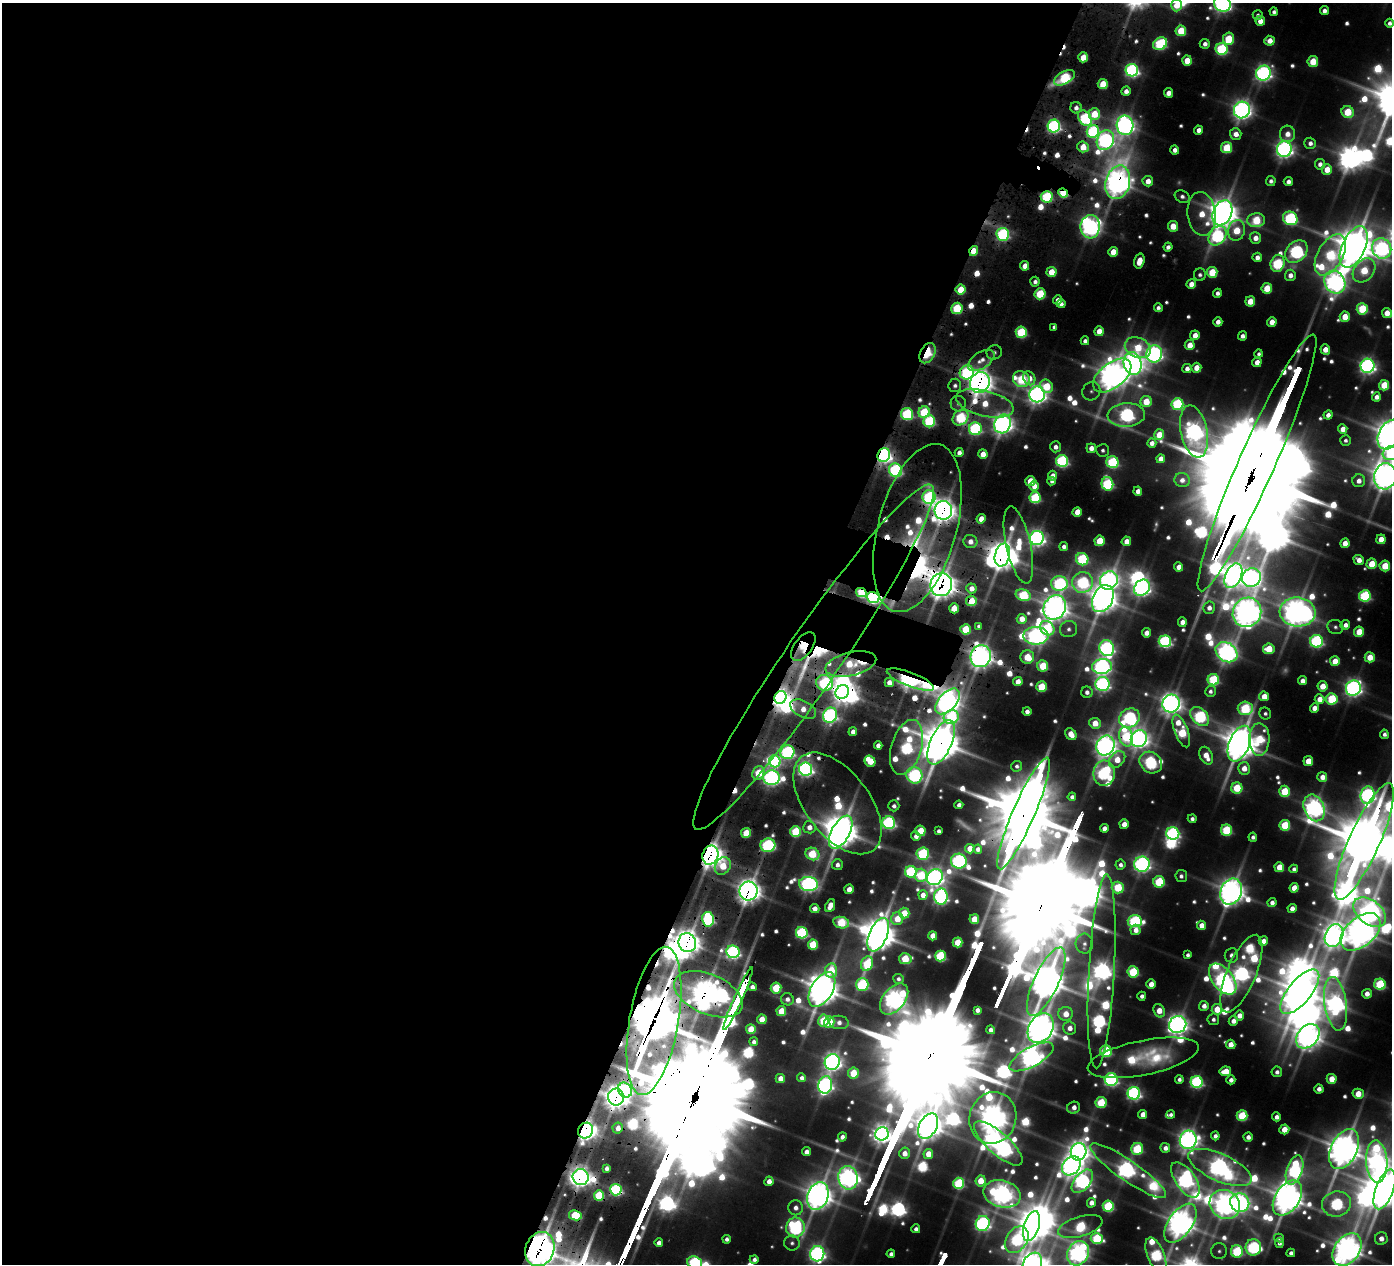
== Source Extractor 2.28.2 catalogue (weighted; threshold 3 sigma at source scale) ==
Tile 5 of 4 x 4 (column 1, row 2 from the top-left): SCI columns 96-1485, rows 2831-4092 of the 5848 x 5850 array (HDU 1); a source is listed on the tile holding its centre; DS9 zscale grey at full resolution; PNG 1394 x 1266 px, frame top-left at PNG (2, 3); each listed source drawn as its Kron ellipse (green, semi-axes under 4 px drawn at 4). Shown black and unused: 59% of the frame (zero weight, under 3 of 6 exposures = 10% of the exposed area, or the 3 px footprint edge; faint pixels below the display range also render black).
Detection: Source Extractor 2.28.2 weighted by HDU 2 'WHT'; one run over the whole footprint, this tile lists its part. Background 0.089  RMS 0.011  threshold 0.0444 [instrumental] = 3 sigma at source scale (4.09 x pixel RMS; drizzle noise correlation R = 1.36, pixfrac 0.8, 0.05/0.05 arcsec/px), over >= 5 px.
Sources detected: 720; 42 too faint to see at this stretch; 29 inside a brighter object's white glare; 18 cosmic-ray / hot-pixel residue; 5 long thin detections or spike segments (spike, bleed or trail) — neither listed nor drawn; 17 inside a brighter listed object's ellipse — not listed separately; of the other 609, all 500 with FLUX_AUTO >= 4.74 (the completeness limit of this list) listed and drawn (109 fainter detections not listed), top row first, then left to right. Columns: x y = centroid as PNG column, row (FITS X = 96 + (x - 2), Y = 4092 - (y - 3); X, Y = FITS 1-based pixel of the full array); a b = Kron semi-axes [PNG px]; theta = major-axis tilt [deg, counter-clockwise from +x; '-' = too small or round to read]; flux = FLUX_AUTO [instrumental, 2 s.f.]
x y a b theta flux
1222 3 9 8 - 770
1176 5 6 5 - 30
1324 11 4 4 - 9.1
1274 12 4 4 - 5.5
1258 15 5 5 - 4.7
1260 21 5 5 - 18
1389 23 4 4 - 6.9
1181 31 5 5 - 69
1228 39 6 5 - 66
1269 41 5 5 - 20
1160 44 7 6 - 200
1205 44 5 5 - 8.5
1222 49 6 6 - 200
1083 57 5 5 - 37
1187 61 5 5 - 36
1313 61 5 5 - 54
1132 70 6 6 - 450
1263 73 8 7 - 630
1064 78 11 6 29 130
1103 84 5 5 - 50
1126 91 4 4 - 10
1168 93 5 4 - 14
1076 108 6 5 - 8.7
1242 110 8 8 - 1100
1348 112 6 6 - 70
1094 114 6 6 - 54
1085 118 8 6 -56 190
1125 125 10 8 -86 1000
1054 126 6 6 - 400
1199 130 4 4 - 12
1093 131 6 6 - 240
1236 134 6 5 - 15
1287 134 8 7 - 17
1105 140 10 8 64 660
1310 143 6 5 - 8
1083 147 5 5 - 34
1227 148 5 5 - 85
1284 149 7 7 - 870
1175 150 4 4 - 11
1320 164 5 5 - 8.1
1327 169 5 5 - 27
1148 181 5 5 - 18
1271 181 5 4 - 6.3
1118 182 17 12 75 1900
1288 182 4 4 - 8
1063 193 5 4 - 98
1047 197 6 6 - 150
1182 197 8 6 -27 6.3
1222 213 13 9 66 2600
1202 214 22 14 -83 48
1290 218 7 6 - 280
1256 220 9 7 5 84
1173 226 5 5 - 29
1090 227 11 9 87 900
1236 230 10 8 75 51
1003 234 6 6 - 270
1217 236 11 8 54 240
1255 238 6 5 - 16
1168 247 4 4 - 7.2
1354 247 22 11 65 5100
1382 248 10 9 - 580
974 251 5 4 - 34
1113 252 5 5 - 29
1296 252 13 9 44 450
1330 255 22 12 60 200
1257 257 5 4 - 11
1139 261 7 5 75 24
1277 263 9 6 74 180
1025 266 5 4 - 17
1364 270 13 9 50 71
1051 272 5 5 - 35
1212 272 5 5 - 65
1200 275 6 6 - 5.4
1290 275 5 5 - 12
1035 282 5 4 - 7
1335 282 12 10 -56 980
1191 284 5 4 - 20
1267 288 5 5 - 50
961 290 5 5 - 50
1217 293 4 4 - 7.5
1040 294 5 5 - 97
1057 300 4 4 - 10
1250 301 5 5 - 36
1061 304 4 4 - 8.4
957 308 5 5 - 100
1158 308 4 4 - 6.2
1362 309 5 5 - 100
1387 313 5 5 - 24
1345 317 5 5 - 35
1218 322 4 4 - 12
1272 322 5 4 - 21
1054 327 4 4 - 5.3
1099 331 5 5 - 24
1021 332 5 5 - 140
1195 335 5 5 - 21
1242 336 4 4 - 8.7
1085 341 4 4 - 6.9
1190 345 5 5 - 25
1138 348 13 10 -23 56
1325 350 5 5 - 22
994 352 8 7 - 5.6
928 353 11 7 62 98
1154 354 9 8 - 730
1259 354 4 4 - 5
981 360 15 8 33 14
1257 362 5 4 - 17
1133 364 11 9 -78 1400
1367 366 7 7 - 680
1196 368 5 5 - 24
1187 369 4 4 - 9.5
967 372 7 7 - 220
1112 376 22 12 38 2500
1029 378 7 5 -63 15
1021 379 8 8 - 130
980 382 10 9 - 1600
955 385 7 6 - 6
1384 385 5 5 - 59
1047 386 7 6 - 56
1091 391 9 8 - 6.9
1037 394 8 8 - 940
1376 397 4 4 - 11
1146 402 6 5 - 42
985 403 29 13 -14 65
958 404 8 7 - 6.4
1177 404 6 6 - 190
924 412 6 5 - 120
907 414 6 6 - 200
1126 415 19 12 4 500
1328 415 4 4 - 11
961 417 9 7 44 140
929 421 6 6 - 170
1003 424 9 8 - 1300
975 429 6 6 - 260
1343 429 4 4 - 18
1194 432 26 13 -78 980
1159 435 5 5 - 44
1389 435 16 10 62 3200
1346 440 5 5 - 4.8
1152 443 5 4 - 10
1055 447 5 5 - 9.1
1091 448 5 5 - 14
1103 450 6 6 - 5.1
959 452 4 4 - 8.8
1391 453 8 7 - 170
983 454 5 4 - 21
884 455 7 6 - 650
1161 459 4 4 - 15
1062 461 6 6 - 290
1112 462 6 6 - 190
1257 463 140 18 66 54000
896 470 7 6 - 340
1052 476 5 4 - 14
1385 476 13 11 76 2300
1182 480 8 7 - 10
1030 481 5 5 - 36
1051 481 4 4 - 5.2
1359 481 6 6 - 12
1107 484 6 5 - 200
1034 486 5 4 - 17
1138 491 4 4 - 12
929 497 7 6 - 260
1035 498 5 5 - 150
943 510 9 9 - 1600
1077 512 4 4 - 24
981 519 4 4 - 20
917 528 86 39 75 260
1037 538 7 7 - 760
1381 539 5 4 - 26
1099 541 5 5 - 54
1126 541 5 4 - 17
970 542 7 6 - 11
1345 543 5 4 - 20
1018 545 39 12 -77 73
1064 547 4 4 - 6.5
1002 555 11 7 74 2400
1082 559 6 6 - 170
1359 560 5 4 - 15
1372 564 5 5 - 46
1385 566 5 5 - 53
1179 567 4 4 - 17
1233 576 13 8 65 1900
1251 578 9 9 - 800
1109 580 9 8 - 1000
1082 582 10 10 - 230
1059 583 8 7 - 250
941 585 11 10 - 1800
971 588 5 5 - 16
1142 588 9 7 46 730
861 593 5 4 - 110
1023 595 8 5 -19 140
1365 596 6 6 - 200
873 597 6 5 - 390
1103 599 14 10 63 2500
971 601 5 5 - 55
1055 607 13 11 58 2100
954 608 5 4 - 30
1209 608 6 6 - 12
1247 612 15 14 - 2600
1297 612 18 14 -6 2600
1022 619 5 5 - 22
1182 622 4 4 - 13
1345 625 5 4 - 9.9
979 626 4 4 - 5
1335 627 8 7 - 4.9
1047 628 8 6 -46 150
966 629 5 5 - 84
1069 629 8 8 - 7.1
1359 632 5 5 - 46
1146 633 4 4 - 15
1036 636 12 8 0 850
1165 641 6 6 - 340
1316 641 6 6 - 320
803 646 17 9 53 40
1107 648 8 7 - 500
1269 649 6 5 - 46
1226 652 12 9 -37 1000
981 656 11 10 - 2000
813 657 208 27 55 430
1027 657 7 6 - 56
1370 657 5 5 - 33
1335 661 5 5 - 34
851 664 26 11 13 84
1043 666 5 5 - 71
1102 666 10 7 10 700
910 680 25 7 -21 950
1213 680 6 5 - 150
1302 681 4 4 - 12
1018 682 5 4 - 19
824 683 8 8 - 220
889 683 4 4 - 15
1103 684 7 7 - 490
1323 686 5 5 - 29
1041 687 5 5 - 69
1353 688 8 7 - 790
1210 691 5 5 - 5.3
842 692 7 6 - 1000
1087 692 5 5 - 7.7
1264 696 5 5 - 30
780 697 7 5 62 1000
1319 699 5 4 - 19
1332 699 6 5 - 130
948 701 15 9 48 1500
1171 704 9 8 - 1300
1245 708 7 7 - 150
1314 708 4 4 - 19
803 709 14 8 -28 23
1027 712 4 4 - 10
1265 714 6 6 - 4.9
830 715 8 6 62 470
1200 716 11 7 -46 250
951 717 7 7 - 150
1129 718 10 9 - 400
1095 723 6 5 - 30
1181 731 17 6 -69 120
853 732 4 4 - 11
1071 734 6 5 - 27
1384 734 4 4 - 6
1126 737 10 6 -76 120
1139 739 9 7 58 1100
1259 739 16 10 90 110
941 742 24 10 66 5500
1239 744 19 10 68 4100
878 745 4 4 - 8.6
1106 746 10 9 - 1300
906 747 28 15 73 330
787 752 7 7 - 350
1206 756 9 6 -65 28
1117 759 9 7 47 30
775 761 6 5 - 160
870 761 6 5 - 40
1308 761 5 5 - 34
1151 763 12 10 -37 270
1017 766 5 5 - 4.9
1244 768 6 6 - 20
806 769 6 6 - 660
758 773 7 5 62 54
1104 773 13 10 -89 320
914 775 8 8 - 350
1322 777 5 4 - 17
771 778 8 7 - 710
1237 788 5 5 - 80
1285 791 5 5 - 83
1368 795 9 7 77 530
1072 797 4 4 - 6.7
838 803 59 32 -53 130
959 805 4 4 - 9
894 806 5 5 - 6.7
1314 808 14 10 -66 1100
1024 813 61 11 67 18000
1192 819 4 4 - 6.4
889 823 6 6 - 370
1124 824 5 4 - 19
1285 825 5 5 - 91
809 827 6 6 - 14
1104 828 4 4 - 12
1226 830 5 5 - 130
795 831 5 5 - 110
920 831 5 5 - 64
939 831 4 4 - 6.5
841 832 18 9 61 3700
746 833 5 5 - 50
1173 833 6 6 - 420
916 836 5 4 - 10
1253 837 4 4 - 6
1364 841 63 15 66 15000
768 845 7 6 - 300
970 849 5 4 - 27
978 849 4 4 - 8.2
812 854 7 6 - 85
923 854 6 6 - 190
710 855 10 7 70 1500
959 861 8 7 - 480
1142 864 7 7 - 700
837 865 5 5 - 8.6
1120 865 5 5 - 6.7
723 866 9 7 58 49
1279 867 5 5 - 39
1294 869 4 4 - 5.4
911 872 6 6 - 200
921 875 6 6 - 97
1181 876 6 6 - 6.3
935 877 8 7 - 1000
1159 882 6 6 - 120
809 884 9 7 -5 750
1118 888 6 6 - 84
1294 888 5 4 - 27
849 889 5 4 - 23
748 891 9 9 - 1600
1231 892 13 10 67 2300
923 895 5 4 - 16
941 897 8 6 87 500
1272 903 4 4 - 8.5
830 906 7 4 67 24
1292 908 4 4 - 12
815 909 5 4 - 13
1370 912 18 12 -38 1200
904 913 5 5 - 44
708 919 7 5 -79 260
897 919 6 6 - 35
974 919 5 4 - 39
1135 921 7 6 - 270
841 923 8 5 -11 92
1202 925 5 4 - 19
1136 930 5 5 - 13
1360 932 23 14 41 2900
802 933 6 6 - 250
878 935 18 9 66 4100
933 936 4 4 - 26
1334 936 12 8 66 1700
1263 941 5 4 - 17
958 942 5 5 - 52
687 943 9 8 - 1600
813 944 5 5 - 79
1084 944 10 8 -86 7
733 952 7 6 - 460
1188 955 4 4 - 5.2
1231 955 7 6 - 8.3
940 956 5 5 - 150
905 959 6 5 - 63
867 964 7 6 - 110
831 971 7 6 - 43
1102 971 97 13 87 1500
1133 972 5 5 - 130
1241 974 42 14 67 910
898 979 5 5 - 5.6
1223 979 18 10 -51 720
1046 982 37 12 65 4400
1151 984 5 4 - 19
1380 984 5 5 - 140
862 985 6 6 - 190
752 987 4 4 - 9.2
776 988 5 5 - 81
822 989 19 11 61 3600
1300 992 27 11 51 4500
708 994 36 20 -23 2500
1367 994 5 5 - 14
1142 996 4 4 - 7.1
738 998 34 3 66 4200
787 999 6 6 - 7.5
894 999 18 11 51 1200
1336 1004 27 11 -82 900
1204 1006 5 5 - 11
1217 1009 5 5 - 38
977 1010 4 4 - 8.3
781 1011 5 5 - 47
1159 1011 7 5 -65 26
1065 1014 7 7 - 28
1239 1016 5 4 - 16
762 1019 5 4 - 33
1213 1019 6 6 - 5.8
654 1021 75 24 80 7100
823 1021 6 5 - 82
1233 1021 5 4 - 12
829 1022 6 5 - 73
839 1022 10 6 -6 9.8
1178 1024 9 8 - 1200
1041 1028 16 11 60 3100
1070 1028 6 6 - 15
751 1029 5 5 - 47
991 1030 4 4 - 8.6
1308 1036 13 10 49 2000
754 1042 4 4 - 6.6
1231 1044 5 4 - 20
1106 1051 6 6 - 150
1031 1057 24 9 28 1400
1143 1058 56 17 11 150
832 1062 8 7 - 1000
1225 1071 6 5 - 36
1277 1072 5 5 - 7.2
853 1073 5 5 - 63
780 1078 4 4 - 20
802 1078 4 4 - 7.6
1179 1079 4 4 - 5.8
1332 1079 5 5 - 30
1111 1080 6 6 - 420
1231 1080 4 4 - 9.5
1197 1082 6 6 - 320
825 1085 9 7 76 650
1319 1089 4 4 - 10
625 1090 8 6 -57 220
1134 1093 6 6 - 470
1358 1094 5 5 - 31
616 1097 8 8 - 1500
1101 1102 5 5 - 88
1074 1108 6 6 - 12
1143 1114 4 4 - 18
1171 1115 4 4 - 5.4
1242 1116 5 5 - 100
1276 1117 4 4 - 8.7
993 1118 26 23 72 2600
928 1126 14 8 61 2400
618 1128 5 5 - 13
1284 1129 5 5 - 29
586 1130 8 7 - 1100
882 1134 7 6 - 1100
1215 1136 4 4 - 7.6
842 1137 4 4 - 9.5
1248 1137 4 4 - 9.9
1188 1140 9 8 - 1300
998 1143 31 11 -41 1500
1165 1148 5 4 - 10
1137 1149 6 6 - 120
1344 1149 21 13 64 3700
806 1152 4 4 - 11
1079 1152 9 7 79 1400
905 1153 6 5 - 16
928 1154 5 5 - 24
1377 1161 21 10 -87 1100
1071 1166 10 8 49 1200
1220 1167 34 13 -24 1200
607 1168 4 4 - 7.8
1294 1170 15 8 72 330
1128 1171 45 10 -35 930
581 1177 8 8 - 1200
848 1178 12 9 -80 1200
1185 1180 20 10 -55 720
769 1181 4 4 - 14
981 1181 5 5 - 33
1082 1181 14 8 50 640
959 1183 6 5 - 160
1385 1189 21 9 69 3800
616 1190 5 5 - 290
1002 1194 19 13 -14 1400
599 1195 5 5 - 100
818 1196 14 10 70 2400
1287 1198 19 12 57 3200
1091 1203 5 4 - 13
1240 1203 10 9 - 1000
1336 1204 14 12 9 280
1225 1205 16 14 -34 1500
1108 1206 5 5 - 150
796 1208 7 7 - 11
575 1215 6 5 - 77
983 1223 8 7 - 480
1180 1223 22 12 54 2500
1031 1226 15 7 73 2800
1080 1227 23 10 16 150
795 1228 10 9 - 330
916 1229 4 4 - 6.5
1097 1238 6 5 - 140
1279 1238 5 4 - 4.8
1381 1238 6 6 - 15
727 1239 4 4 - 6.6
1017 1240 14 10 56 230
659 1243 4 4 - 11
792 1243 8 7 - 5.3
1279 1243 5 4 - 7.3
1253 1247 8 8 - 320
540 1249 17 14 68 2500
1347 1250 18 12 56 2400
1219 1251 8 8 - 5.2
1237 1251 6 6 - 170
1078 1253 13 10 60 1000
1291 1253 4 4 - 7.5
817 1254 7 7 - 700
891 1254 4 4 - 6.4
1156 1255 19 8 -68 250
754 1259 4 4 - 7.3
695 1263 8 6 -21 250
1032 1264 12 9 60 1400
Overlapping masked pixels (flux is a lower limit): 70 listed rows (the first 20) at x y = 1083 57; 1064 78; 1085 118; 1093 131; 1083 147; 1118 182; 1063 193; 1047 197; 1090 227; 1003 234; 974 251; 957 308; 928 353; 967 372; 980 382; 985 403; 907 414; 961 417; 929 421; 975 429
Isophote crosses this tile's border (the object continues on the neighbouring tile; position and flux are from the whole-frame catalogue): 20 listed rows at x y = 1222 3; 1176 5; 1389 23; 1382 248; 1387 313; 1389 435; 1391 453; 1385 476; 1364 841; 1370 912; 1360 932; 1377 1161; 1385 1189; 540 1249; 1347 1250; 1078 1253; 817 1254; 1156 1255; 695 1263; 1032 1264